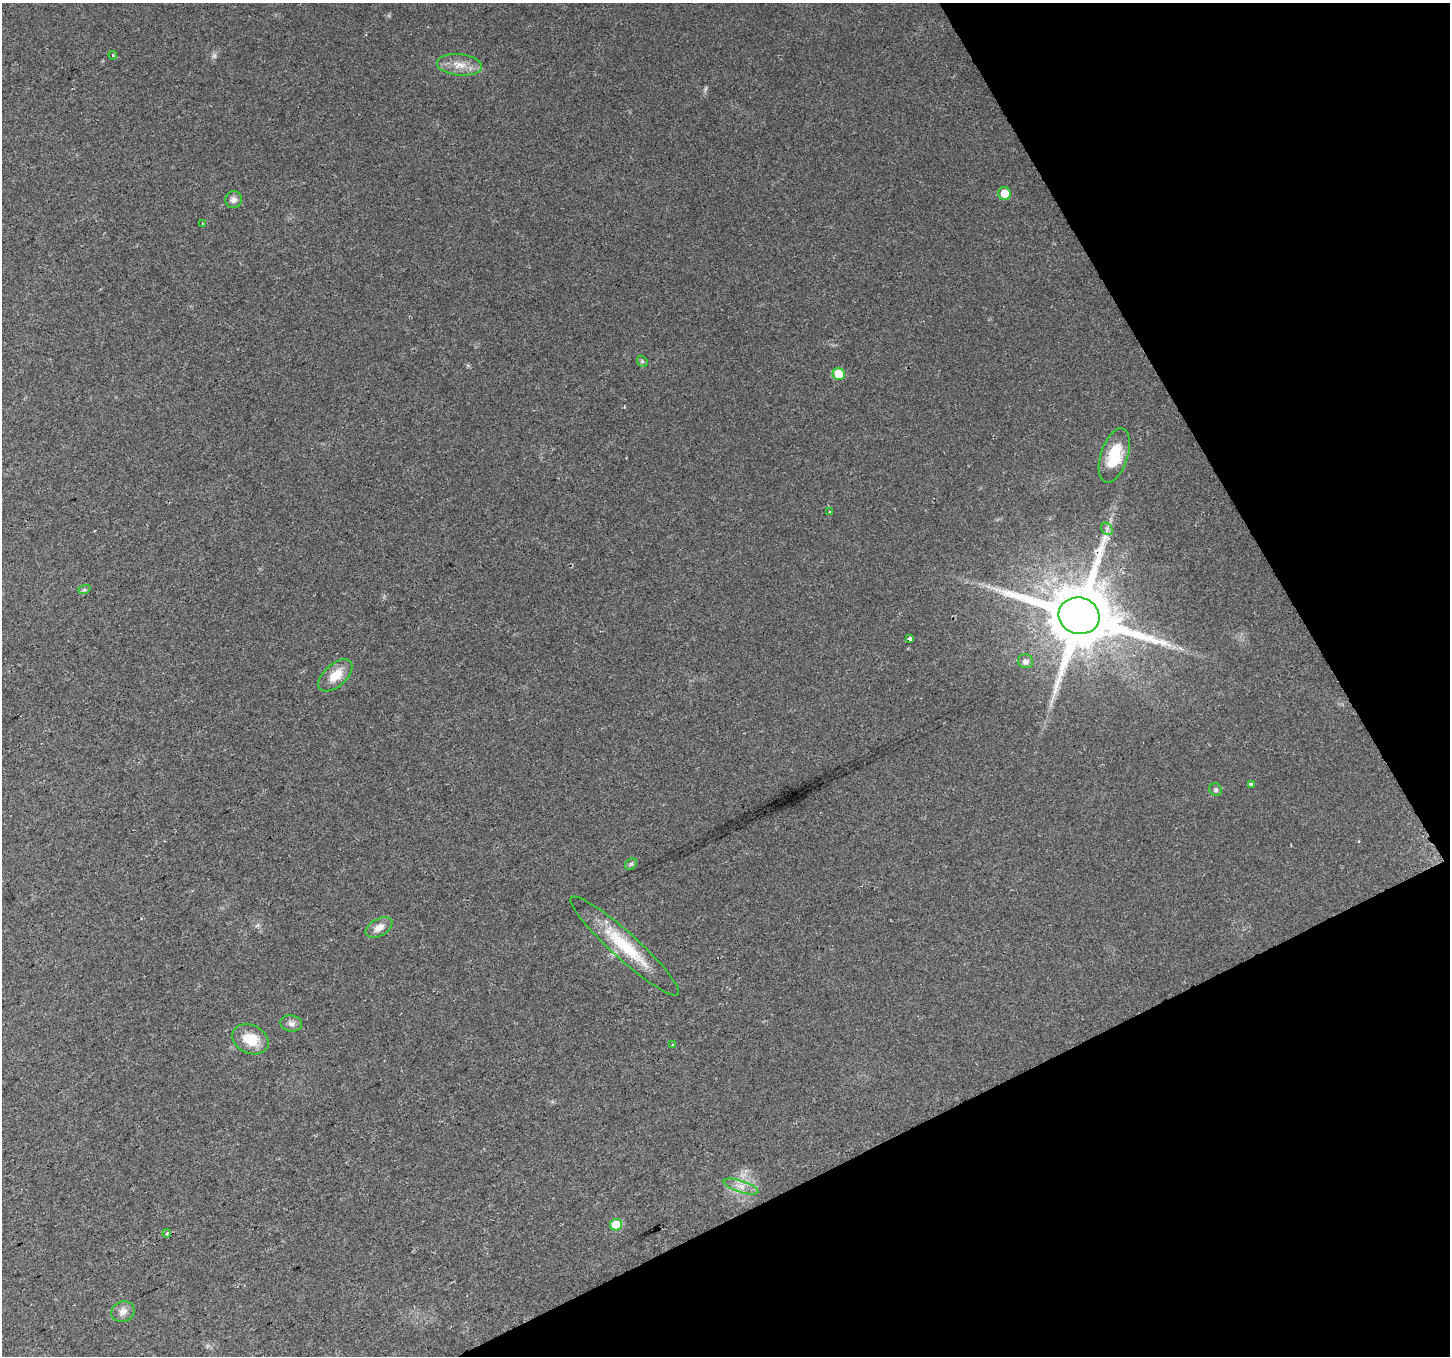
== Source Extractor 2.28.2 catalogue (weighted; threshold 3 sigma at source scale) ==
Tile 12 of 4 x 4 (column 4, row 3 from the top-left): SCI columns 4349-5796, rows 1519-2872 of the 5796 x 5684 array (HDU 1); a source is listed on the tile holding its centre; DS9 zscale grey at full resolution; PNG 1452 x 1358 px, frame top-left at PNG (2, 3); each listed source drawn as its Kron ellipse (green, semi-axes under 4 px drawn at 4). Shown black and unused: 24% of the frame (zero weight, under 2 of 3 exposures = <1% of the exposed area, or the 3 px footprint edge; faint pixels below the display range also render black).
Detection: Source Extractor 2.28.2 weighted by HDU 2 'WHT'; one run over the whole footprint, this tile lists its part. Background 0.0248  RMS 0.0039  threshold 0.0177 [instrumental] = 3 sigma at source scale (4.5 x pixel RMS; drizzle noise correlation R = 1.50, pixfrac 1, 0.0396/0.0396 arcsec/px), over >= 5 px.
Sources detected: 28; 1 too faint to see at this stretch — neither listed nor drawn; the other 27 listed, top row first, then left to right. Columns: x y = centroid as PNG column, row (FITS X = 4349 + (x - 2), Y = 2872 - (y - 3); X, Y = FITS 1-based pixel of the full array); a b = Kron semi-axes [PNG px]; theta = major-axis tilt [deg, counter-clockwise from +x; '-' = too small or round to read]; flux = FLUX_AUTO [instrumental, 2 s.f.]
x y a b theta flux
113 55 4 3 - 0.6
459 65 22 10 -6 5.5
1004 193 6 6 - 5.1
234 200 8 8 - 1.7
203 224 4 3 - 0.55
642 361 6 4 -47 0.59
839 374 6 6 - 10
1114 456 28 13 72 15
830 511 4 3 - 0.53
1107 529 7 5 -49 0.97
84 590 6 4 18 0.64
1079 616 20 18 -15 3700
910 638 4 3 - 3.4
1025 661 7 7 - 1.6
335 675 20 11 42 6.7
1251 784 4 3 - 0.59
1216 790 6 6 - 0.91
631 864 6 5 - 0.71
379 927 14 8 29 3.2
625 946 72 13 -42 20
291 1023 11 8 -7 1.8
250 1039 19 14 -26 9.3
673 1044 4 3 - 0.56
741 1187 18 6 -18 3.1
616 1225 6 5 - 13
167 1234 4 4 - 1.1
123 1312 12 10 21 2.5
Overlapping masked pixels (flux is a lower limit): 1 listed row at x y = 1079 616